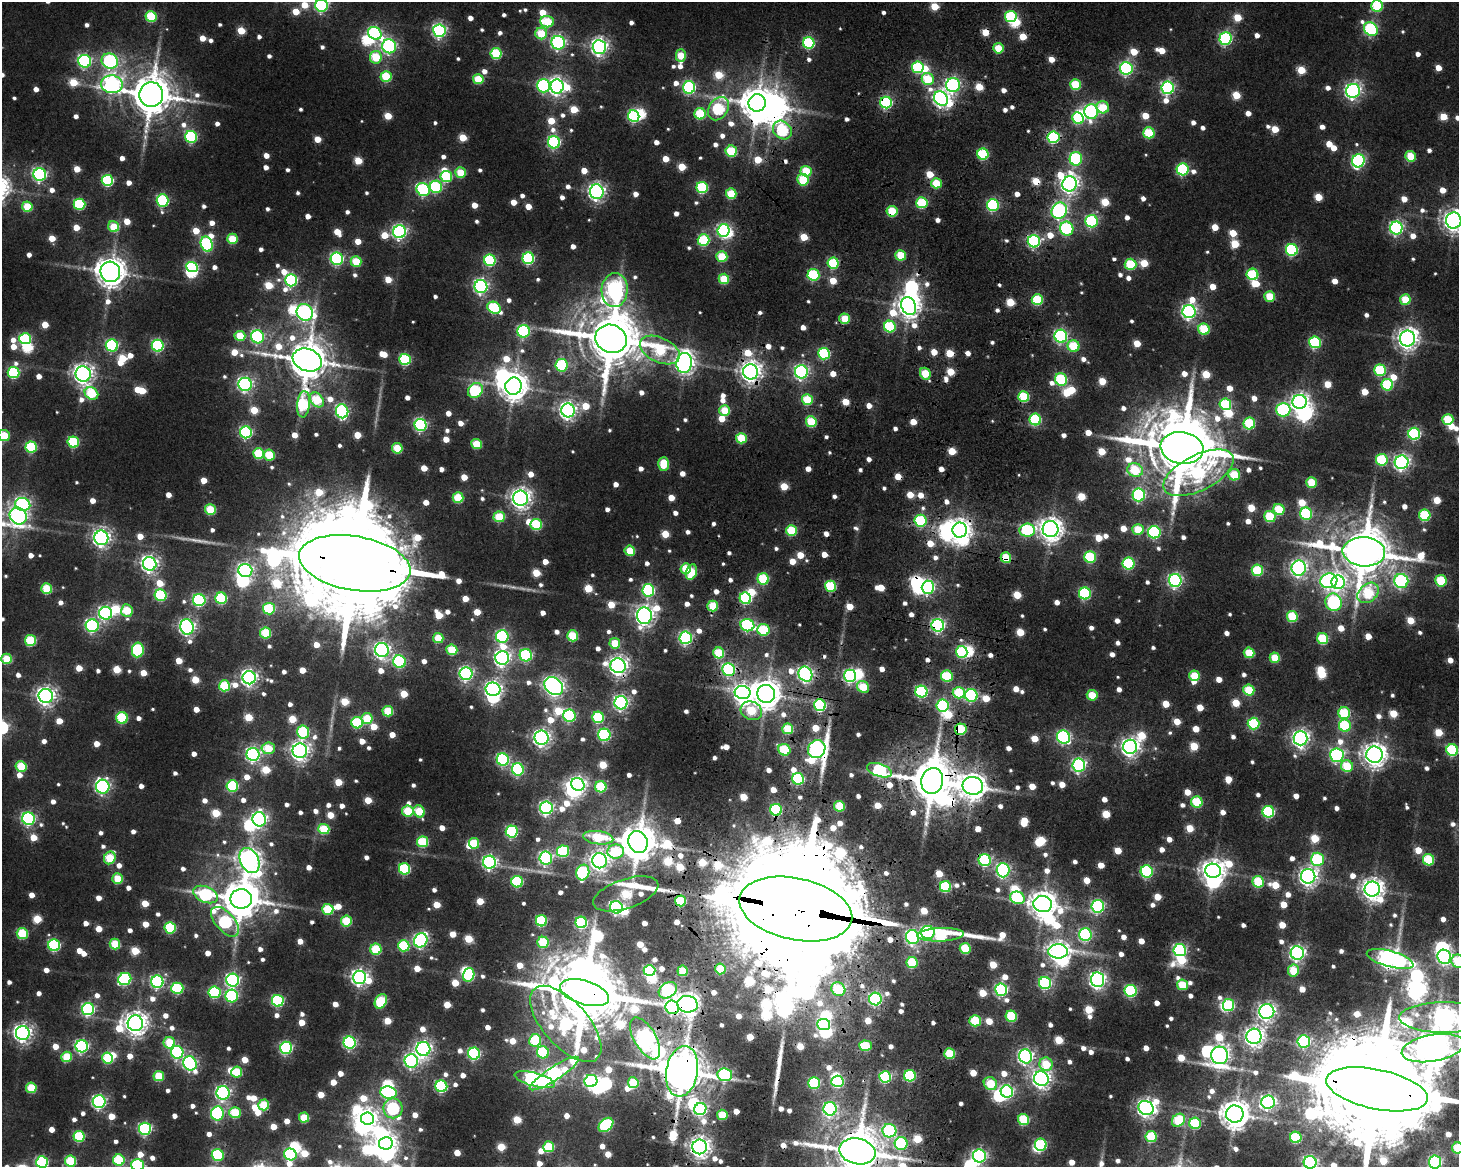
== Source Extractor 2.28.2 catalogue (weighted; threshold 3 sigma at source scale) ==
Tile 5 of 3 x 4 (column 2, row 2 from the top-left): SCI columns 1862-3318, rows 2609-3773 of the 5178 x 5131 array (HDU 1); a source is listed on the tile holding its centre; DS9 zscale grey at full resolution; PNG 1461 x 1169 px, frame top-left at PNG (2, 2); each listed source drawn as its Kron ellipse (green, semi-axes under 4 px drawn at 4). Shown black and unused: <1% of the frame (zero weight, under 3 of 4 exposures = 15% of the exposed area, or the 3 px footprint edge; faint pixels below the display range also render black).
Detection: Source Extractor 2.28.2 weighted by HDU 2 'WHT'; one run over the whole footprint, this tile lists its part. Background 0.0143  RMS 0.0071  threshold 0.032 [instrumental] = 3 sigma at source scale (4.5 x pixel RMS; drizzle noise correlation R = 1.50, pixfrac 1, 0.05/0.05 arcsec/px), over >= 5 px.
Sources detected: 1402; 8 too faint to see at this stretch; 65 inside a brighter object's white glare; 20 cosmic-ray / hot-pixel residue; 4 long thin detections or spike segments (spike, bleed or trail) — neither listed nor drawn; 12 inside a brighter listed object's ellipse — not listed separately; of the other 1293, all 500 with FLUX_AUTO >= 37.8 (the completeness limit of this list) listed and drawn (793 fainter detections not listed), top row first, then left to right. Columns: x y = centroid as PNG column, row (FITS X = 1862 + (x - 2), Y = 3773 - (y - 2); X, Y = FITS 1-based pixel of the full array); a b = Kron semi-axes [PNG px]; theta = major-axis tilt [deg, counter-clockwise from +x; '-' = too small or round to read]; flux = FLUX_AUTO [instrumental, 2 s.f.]
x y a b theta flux
321 5 6 6 - 210
1377 6 6 6 - 78
1011 16 6 5 - 93
151 17 5 5 - 73
547 22 7 5 -7 64
1371 29 7 6 - 160
439 31 6 6 - 250
375 33 7 6 - 180
541 33 6 6 - 50
1225 39 6 6 - 180
558 43 7 6 - 230
809 43 6 5 - 120
389 46 7 6 - 230
599 47 7 6 - 410
998 48 5 5 - 42
496 54 5 5 - 78
681 55 6 5 - 38
376 57 6 6 - 62
85 61 6 6 - 180
110 61 8 7 - 170
918 67 6 5 - 91
1126 68 6 6 - 210
386 76 5 5 - 60
478 79 5 5 - 43
928 79 6 6 - 60
112 84 11 9 -5 340
1075 84 5 5 - 60
953 85 7 7 - 260
543 86 7 6 - 140
557 87 7 6 - 400
689 87 6 6 - 160
1168 88 6 6 - 210
1353 91 7 6 - 350
151 94 12 12 - 3700
941 99 8 6 -47 350
886 102 6 5 - 140
757 103 9 8 - 1800
1103 107 6 6 - 43
718 109 12 9 55 110
1091 112 7 7 - 220
700 114 5 5 - 67
634 116 6 5 - 120
1078 118 6 5 - 79
782 130 10 8 -43 110
1149 133 6 5 - 66
191 137 6 6 - 120
1053 137 6 6 - 130
554 142 6 6 - 160
731 151 5 5 - 74
983 154 6 5 - 87
1411 156 5 5 - 46
1076 159 7 6 - 120
1358 161 7 6 - 200
1183 169 6 6 - 120
806 171 5 5 - 51
460 173 5 5 - 39
40 174 6 6 - 230
446 176 6 5 - 87
107 180 5 5 - 110
803 180 6 5 - 61
936 183 5 5 - 43
1070 184 7 7 - 510
436 187 6 6 - 100
702 187 5 5 - 100
423 190 7 6 - 150
597 192 7 7 - 380
731 194 5 5 - 52
163 201 6 6 - 140
922 203 5 5 - 81
79 204 6 5 - 86
993 205 6 6 - 130
27 207 5 5 - 38
892 211 5 5 - 56
1059 211 8 7 - 230
1092 221 6 6 - 130
1454 221 8 7 - 690
114 227 6 5 - 39
1396 228 6 6 - 230
1067 229 7 6 - 120
724 230 6 6 - 170
399 232 6 6 - 260
232 239 5 5 - 43
704 240 6 6 - 94
1034 241 6 6 - 180
207 244 8 6 -71 140
1292 250 6 6 - 130
901 255 5 5 - 43
722 257 5 5 - 53
528 258 6 6 - 120
337 259 6 6 - 180
490 260 6 5 - 100
356 261 5 5 - 45
833 263 5 5 - 87
1131 264 6 5 - 68
192 267 6 5 - 99
110 272 10 9 - 1700
1252 274 6 5 - 81
813 275 6 6 - 100
724 279 5 5 - 48
291 280 6 6 - 180
481 286 6 6 - 280
615 290 17 13 85 400
1270 296 5 5 - 40
1037 299 5 5 - 71
1405 300 5 5 - 43
909 306 9 7 -68 870
494 308 7 5 -34 99
305 312 9 7 -47 300
1189 312 6 6 - 310
845 319 5 5 - 40
890 327 6 6 - 88
1204 329 6 5 - 66
524 331 6 6 - 140
240 336 5 5 - 39
1061 336 6 6 - 210
258 337 6 6 - 140
25 339 6 5 - 97
611 339 16 14 -18 6900
1407 339 8 7 - 720
1315 342 6 6 - 110
112 345 6 6 - 130
158 346 6 6 - 140
1073 346 6 5 - 57
660 350 21 12 -25 81
824 354 6 5 - 120
405 359 5 5 - 100
307 360 15 11 -19 3300
684 363 10 7 83 650
562 365 6 6 - 96
1380 370 6 5 - 84
751 372 7 7 - 690
801 372 6 6 - 270
13 373 6 5 - 97
83 374 7 7 - 620
925 374 6 5 - 44
1061 379 6 6 - 96
245 384 6 6 - 270
1387 385 6 5 - 82
513 386 8 8 - 1400
475 390 8 6 50 110
91 393 7 6 - 71
1024 397 5 5 - 68
317 400 8 6 -48 62
807 400 5 5 - 56
1300 402 7 7 - 390
303 404 13 6 84 110
1225 404 6 6 - 74
568 410 7 6 - 440
1283 410 7 7 - 150
342 411 7 6 - 200
725 411 5 5 - 40
1035 419 6 6 - 98
1448 419 5 5 - 52
811 422 5 5 - 62
1249 423 6 6 - 84
421 425 6 6 - 180
246 432 6 6 - 160
1414 434 6 6 - 140
4 435 6 5 - 40
741 438 5 5 - 55
73 442 5 5 - 91
477 444 5 5 - 42
31 447 5 5 - 86
397 448 5 5 - 46
1182 448 21 16 -9 10000
259 453 5 5 - 63
269 455 5 5 - 47
1382 460 6 6 - 79
1402 462 7 7 - 340
663 464 7 5 87 42
1135 470 8 6 -16 56
1198 473 38 18 26 150
1234 475 6 5 - 47
1311 482 5 5 - 43
1139 495 6 6 - 160
458 498 5 5 - 57
521 498 7 7 - 660
23 504 7 6 - 250
210 509 5 5 - 54
1279 509 5 5 - 56
1306 514 6 6 - 110
1425 515 6 5 - 83
18 516 9 8 - 320
499 517 5 5 - 54
1270 517 6 5 - 60
921 521 6 6 - 91
536 524 5 5 - 75
1050 529 8 8 - 950
1138 529 5 5 - 42
791 530 5 5 - 65
960 530 7 7 - 740
1027 530 7 6 - 110
1154 532 6 6 - 150
101 538 7 7 - 430
630 551 5 5 - 38
1364 552 21 14 -4 5300
1006 557 5 5 - 44
1090 557 6 5 - 89
355 563 56 27 -10 49000
1129 563 6 6 - 100
150 564 7 6 - 410
686 568 5 5 - 41
1299 568 7 7 - 340
245 570 7 6 - 280
1257 570 6 5 - 75
691 572 8 5 75 46
763 579 5 5 - 82
1175 580 6 6 - 250
1329 581 8 7 - 280
1401 581 7 7 - 190
1441 581 5 5 - 65
1338 582 7 6 - 220
830 586 5 5 - 76
928 587 6 6 - 220
47 589 5 5 - 58
648 590 6 6 - 140
1085 593 6 6 - 120
1368 593 12 8 41 79
161 595 6 5 - 97
221 598 6 5 - 88
745 598 6 5 - 110
199 600 6 6 - 140
1334 602 9 8 - 170
713 606 5 5 - 54
269 609 6 5 - 76
127 611 6 6 - 50
106 613 6 6 - 210
644 616 8 7 - 480
1292 616 5 5 - 63
747 625 7 6 - 150
938 625 6 6 - 250
92 626 6 6 - 210
187 627 8 6 -77 370
763 630 6 6 - 77
266 633 5 5 - 62
502 636 6 6 - 160
573 636 5 5 - 59
438 638 5 5 - 39
686 638 6 6 - 210
1323 639 5 5 - 65
30 640 5 5 - 73
615 643 5 5 - 38
138 650 7 6 - 120
382 650 7 6 - 370
452 650 5 5 - 52
962 652 6 5 - 95
719 653 5 5 - 66
1249 653 5 5 - 46
526 655 6 6 - 140
502 658 7 6 - 350
1275 658 5 5 - 38
7 659 5 5 - 44
399 662 6 6 - 130
618 666 8 7 - 580
729 670 6 6 - 160
466 674 6 6 - 240
805 674 8 6 -61 300
850 676 6 6 - 190
947 676 6 5 - 70
1195 676 5 5 - 39
249 678 6 6 - 390
224 686 5 5 - 73
554 686 10 8 -41 560
863 687 6 5 - 45
493 689 7 6 - 360
1249 690 5 5 - 58
921 692 6 6 - 160
743 693 8 6 -8 440
959 693 6 6 - 62
766 694 9 8 - 1600
971 695 6 6 - 170
1092 695 5 5 - 38
46 696 7 7 - 530
621 703 6 6 - 280
820 705 6 6 - 140
943 706 6 6 - 130
388 711 5 5 - 48
751 711 11 9 -25 54
1344 713 6 6 - 75
569 716 6 6 - 150
598 717 6 5 - 88
122 718 6 6 - 80
367 718 5 5 - 47
357 723 6 5 - 91
1254 724 6 6 - 95
1345 726 6 6 - 74
788 729 5 5 - 53
961 729 6 6 - 72
303 732 6 6 - 87
604 735 6 6 - 160
1064 737 7 6 - 210
542 738 7 7 - 410
1300 738 7 7 - 420
1130 747 7 7 - 520
268 748 6 6 - 38
817 749 9 8 - 400
784 750 6 5 - 69
1452 750 6 5 - 110
300 751 7 7 - 530
253 754 6 6 - 270
1337 755 7 6 - 200
1374 755 8 8 - 890
503 759 6 6 - 170
1079 765 6 6 - 250
21 766 5 5 - 53
1347 766 6 5 - 47
518 769 6 6 - 160
879 770 13 6 -19 160
798 779 6 5 - 130
932 781 13 11 77 4300
578 785 7 6 - 390
232 786 6 5 - 100
973 786 10 9 - 1100
103 787 7 6 - 250
601 787 6 5 - 66
1197 802 6 5 - 71
839 806 5 5 - 48
546 808 6 6 - 270
776 810 6 6 - 110
408 811 5 5 - 50
419 811 6 5 - 46
1268 812 6 6 - 130
29 819 6 6 - 210
259 819 7 6 - 320
324 829 5 5 - 59
512 831 6 6 - 150
598 838 15 6 -8 64
423 842 5 5 - 71
638 842 11 9 -68 3100
474 843 5 5 - 53
563 851 6 6 - 93
616 851 8 7 - 72
110 858 6 5 - 59
546 858 6 6 - 230
1317 859 7 6 - 95
250 860 13 9 -64 810
985 860 6 6 - 150
1428 860 6 5 - 71
599 861 7 7 - 550
489 862 6 6 - 280
404 869 5 5 - 97
1003 870 7 6 - 230
1147 871 6 6 - 150
1213 871 8 7 - 850
583 872 8 6 73 120
1308 876 7 7 - 510
118 879 5 5 - 43
517 882 6 5 - 110
1258 882 6 5 - 62
945 887 5 5 - 86
1372 889 7 7 - 770
206 894 13 7 -23 120
626 894 34 14 18 88
1017 898 7 6 - 82
241 899 10 10 - 3100
680 901 5 5 - 64
1043 904 9 8 - 1300
1098 906 6 6 - 180
616 907 6 6 - 230
328 909 6 5 - 56
796 909 57 31 -12 77000
346 921 5 5 - 63
541 921 5 5 - 85
225 922 18 9 -48 140
581 922 6 5 - 130
170 928 6 5 - 85
928 932 7 6 - 170
22 933 5 5 - 70
941 935 23 6 2 100
1085 935 6 6 - 180
913 937 7 6 - 270
421 940 7 6 - 230
543 942 5 5 - 56
115 944 5 5 - 49
54 945 6 6 - 130
404 946 6 5 - 90
965 948 5 5 - 54
376 949 5 5 - 69
1180 950 6 6 - 210
1058 951 10 7 0 690
1297 953 7 6 - 340
1444 957 7 6 - 230
1390 959 24 8 -16 670
1458 961 7 6 - 66
912 963 5 5 - 67
720 969 5 5 - 44
649 970 6 5 - 120
682 971 5 5 - 43
1293 971 6 5 - 45
469 975 7 5 74 89
359 977 6 6 - 410
125 979 7 6 - 140
233 980 6 6 - 250
1097 980 7 6 - 390
157 982 6 6 - 200
1045 983 6 6 - 150
1182 985 5 5 - 43
177 988 6 5 - 81
838 989 7 6 - 62
668 990 10 7 36 250
1001 990 6 6 - 200
1131 991 6 6 - 130
214 992 6 5 - 110
584 993 25 12 -17 10000
232 996 6 6 - 120
875 999 6 6 - 190
278 1001 6 6 - 130
381 1001 8 5 60 72
687 1004 10 8 -10 890
1229 1005 6 5 - 89
672 1007 7 6 - 190
88 1009 6 6 - 180
1267 1012 7 7 - 430
1011 1016 6 5 - 70
1445 1017 45 15 0 1100
975 1021 5 5 - 68
135 1023 8 7 - 930
566 1024 47 22 -48 230
824 1025 6 5 - 170
23 1033 7 7 - 490
1254 1036 7 7 - 610
645 1038 23 11 -60 550
535 1040 6 6 - 71
1304 1041 6 6 - 140
169 1043 6 5 - 49
350 1043 6 6 - 200
82 1046 6 6 - 190
866 1046 6 5 - 53
286 1048 6 6 - 180
1433 1048 31 13 10 3200
423 1049 7 7 - 380
177 1052 6 6 - 160
543 1052 6 6 - 79
950 1053 5 5 - 56
474 1054 6 6 - 160
1220 1055 9 8 - 580
1026 1056 7 6 - 320
67 1057 5 5 - 48
107 1058 6 5 - 70
411 1061 7 6 - 290
190 1063 7 6 - 240
1046 1064 7 6 - 40
682 1071 25 15 80 4600
237 1072 5 5 - 46
554 1073 29 6 33 370
725 1075 7 6 - 160
159 1076 5 5 - 53
910 1076 6 6 - 96
885 1077 6 5 - 130
1041 1079 7 7 - 530
535 1080 21 7 -15 370
591 1081 6 6 - 200
837 1081 6 5 - 120
633 1083 5 5 - 43
814 1083 6 5 - 100
990 1084 7 6 - 54
441 1086 6 6 - 130
31 1088 5 5 - 51
1377 1089 52 20 -12 48000
388 1092 8 6 -8 150
1007 1092 6 6 - 190
223 1093 7 6 - 290
99 1102 6 6 - 230
1268 1102 7 6 - 300
264 1105 5 5 - 53
393 1108 10 9 - 130
1146 1108 8 7 - 500
700 1109 6 6 - 170
830 1109 7 6 - 220
217 1113 7 6 - 170
235 1113 5 5 - 60
1235 1114 8 8 - 1500
722 1115 5 5 - 38
304 1118 5 5 - 39
367 1118 6 6 - 580
1024 1120 5 5 - 69
1178 1120 7 6 - 64
1195 1123 6 5 - 83
606 1125 8 6 42 120
145 1129 6 6 - 200
889 1131 7 6 - 160
79 1136 5 5 - 84
1151 1137 5 5 - 74
1296 1137 6 5 - 76
386 1143 7 6 - 590
901 1143 6 6 - 110
1041 1145 6 6 - 100
549 1147 5 5 - 59
700 1147 7 7 - 720
1458 1148 5 5 - 56
857 1151 18 13 -12 4700
290 1154 6 6 - 110
218 1155 6 6 - 110
979 1156 6 6 - 260
119 1160 6 5 - 74
70 1161 5 5 - 71
42 1162 6 6 - 120
1310 1162 6 6 - 280
1435 1162 6 6 - 210
137 1165 6 6 - 100
Overlapping masked pixels (flux is a lower limit): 53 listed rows (the first 20) at x y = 886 102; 757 103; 782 130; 1053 137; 922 203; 892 211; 1059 211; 1034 241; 110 272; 1270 296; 845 319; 824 354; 307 360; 751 372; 1024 397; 1182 448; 1234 475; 921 521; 960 530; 1364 552
Isophote crosses this tile's border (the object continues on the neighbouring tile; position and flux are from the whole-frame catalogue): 18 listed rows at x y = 321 5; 1377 6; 1454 221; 4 435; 18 516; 7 659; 1452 750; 1458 961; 1445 1017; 1433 1048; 1377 1089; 1458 1148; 857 1151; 70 1161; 42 1162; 1310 1162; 1435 1162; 137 1165